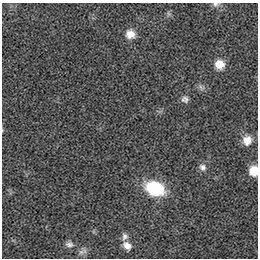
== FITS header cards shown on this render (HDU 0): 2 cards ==
NAXIS1  =                  256 / length of data axis 1
NAXIS2  =                  256 / length of data axis 2

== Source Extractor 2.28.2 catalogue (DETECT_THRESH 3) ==
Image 256 x 256 px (HDU 0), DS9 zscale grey, 1 PNG px = 1 image px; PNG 260 x 260 px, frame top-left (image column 1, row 256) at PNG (2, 3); no overlay
Background 7.13e-05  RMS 0.0015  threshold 0.0044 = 3 sigma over >= 5 px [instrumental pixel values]
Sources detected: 13; all 13 listed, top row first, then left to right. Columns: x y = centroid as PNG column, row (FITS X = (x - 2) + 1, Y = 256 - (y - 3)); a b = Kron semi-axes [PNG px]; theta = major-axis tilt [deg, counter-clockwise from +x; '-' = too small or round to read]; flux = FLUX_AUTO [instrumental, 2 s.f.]
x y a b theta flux
216 4 10 6 -2 0.3
130 34 11 10 - 1
220 64 11 10 - 1.1
201 87 10 4 -63 0.25
185 99 9 8 - 0.36
247 140 12 10 77 1.1
202 167 10 8 -52 0.43
254 171 9 8 - 1.8
155 188 17 12 -20 6.1
125 236 9 8 - 0.36
69 244 10 7 -6 0.38
127 246 11 8 -44 0.71
81 252 10 7 15 0.39
At the frame edge (FLAGS 8, measured only in part): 2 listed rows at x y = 216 4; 254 171